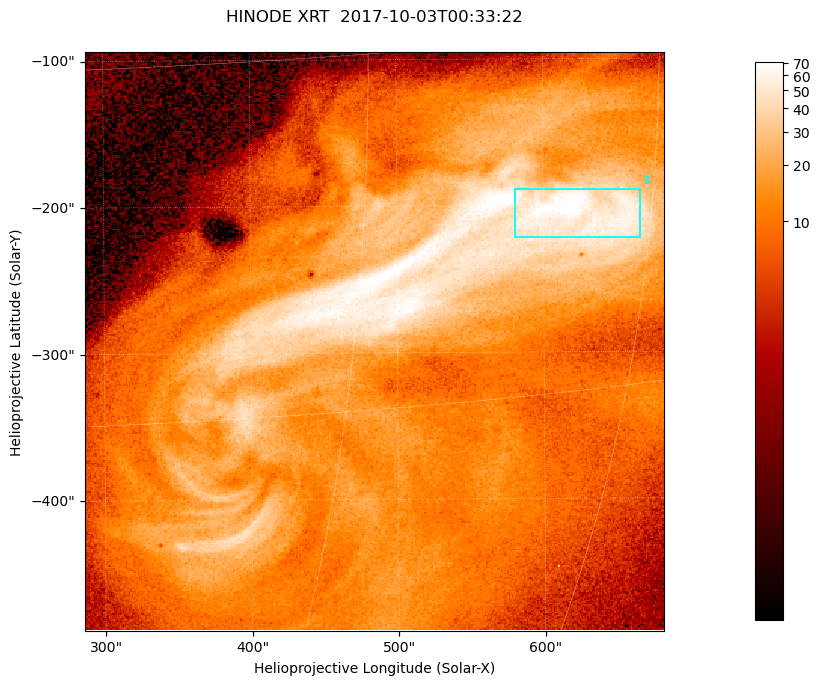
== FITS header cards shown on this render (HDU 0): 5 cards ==
TELESCOP= 'HINODE  '           /
INSTRUME= 'XRT     '           /
DATE_OBS= '2017-10-03T00:33:22.605' /
CTYPE1  = 'Solar-X '           /
CTYPE2  = 'Solar-Y '           /

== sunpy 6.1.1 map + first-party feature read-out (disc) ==
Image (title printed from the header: HINODE XRT  2017-10-03T00:33:22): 384 x 384 px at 1.03 arcsec/px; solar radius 958 arcsec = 932 px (partial field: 5.4% of the solar disc is inside the frame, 100% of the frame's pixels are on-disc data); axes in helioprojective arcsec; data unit not stated in the header (colour bar unlabelled)
Orientation: roll -0.357 deg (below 1 deg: not rotated)
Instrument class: DISC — disc imager (sunpy class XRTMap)
Bright regions (active regions / flare kernels): reference = the on-disc median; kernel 3 px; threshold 5 sigma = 42.6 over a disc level ~11.1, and >= 1.15x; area >= 147 px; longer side >= 5 px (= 5.1 arcsec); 1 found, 1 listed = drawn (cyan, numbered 1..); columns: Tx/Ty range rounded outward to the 5 arcsec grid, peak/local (2 s.f.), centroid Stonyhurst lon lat
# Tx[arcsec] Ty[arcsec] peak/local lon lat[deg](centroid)
1 580..670 -225..-185 7.1 +41 -7